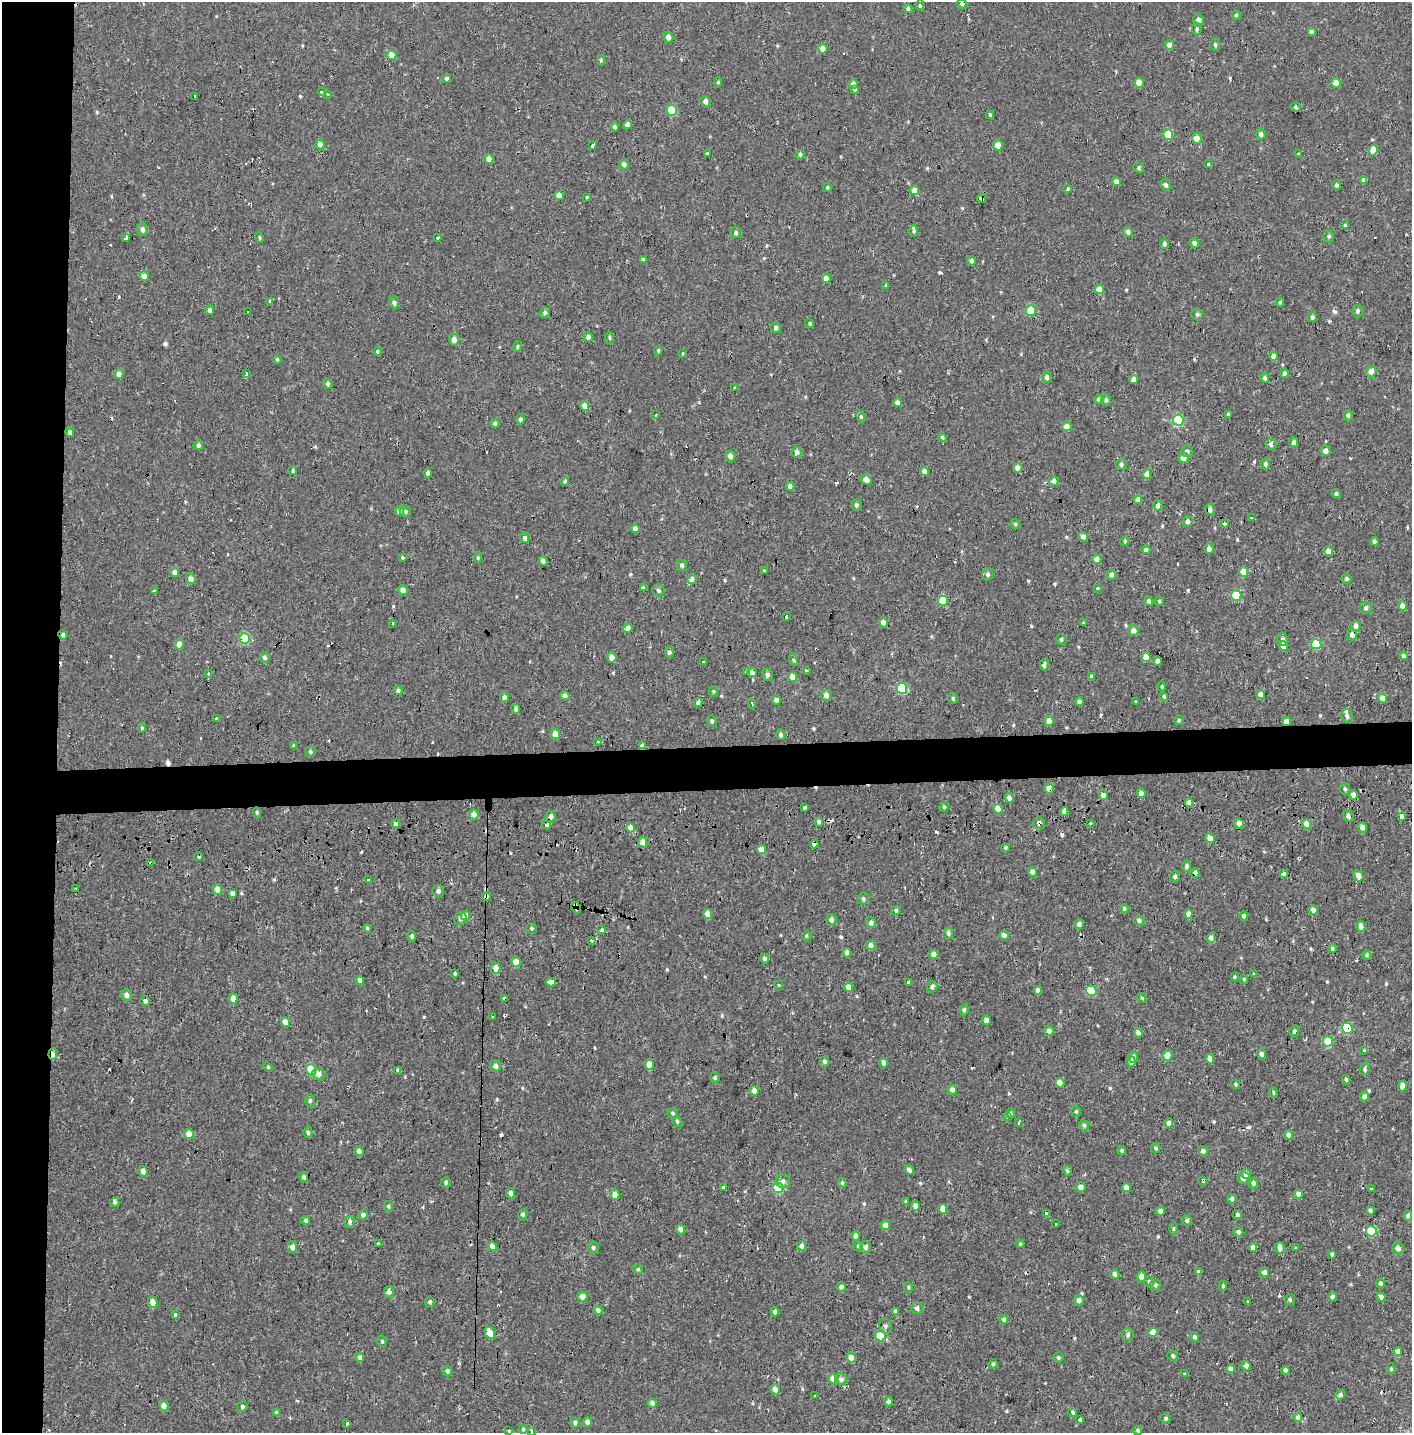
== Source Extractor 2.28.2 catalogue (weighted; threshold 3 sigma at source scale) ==
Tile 4 of 3 x 3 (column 1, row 2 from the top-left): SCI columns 15-1424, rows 1593-3023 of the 4245 x 4554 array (HDU 1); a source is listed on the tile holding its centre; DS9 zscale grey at full resolution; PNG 1414 x 1435 px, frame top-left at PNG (2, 2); each listed source drawn as its Kron ellipse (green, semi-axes under 4 px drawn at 4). Shown black and unused: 7% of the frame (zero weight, under 2 of 3 exposures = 3% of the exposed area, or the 3 px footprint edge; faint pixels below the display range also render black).
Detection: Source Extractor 2.28.2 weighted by HDU 2 'WHT'; one run over the whole footprint, this tile lists its part. Background -2.28e-05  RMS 0.0025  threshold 0.0113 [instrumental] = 3 sigma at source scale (4.5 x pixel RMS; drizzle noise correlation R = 1.50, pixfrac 1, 0.0396/0.0396 arcsec/px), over >= 5 px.
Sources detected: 607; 45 cosmic-ray / hot-pixel residue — neither listed nor drawn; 5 inside a brighter listed object's ellipse — not listed separately; of the other 557, all 500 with FLUX_AUTO >= 0.304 (the completeness limit of this list) listed and drawn (57 fainter detections not listed), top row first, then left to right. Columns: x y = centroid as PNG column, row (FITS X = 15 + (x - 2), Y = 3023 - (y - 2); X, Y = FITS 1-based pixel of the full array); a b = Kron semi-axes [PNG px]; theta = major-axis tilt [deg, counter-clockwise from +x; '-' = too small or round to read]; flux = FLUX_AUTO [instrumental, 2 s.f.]
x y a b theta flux
962 4 5 4 - 0.64
920 6 5 4 - 0.32
908 9 5 4 - 0.62
1236 15 4 4 - 0.34
1198 20 5 5 - 1.1
1197 29 6 4 -83 0.46
1311 32 4 4 - 0.72
668 37 5 5 - 1.5
1215 44 6 5 - 0.43
1169 45 4 4 - 1.9
822 48 5 5 - 1.9
392 55 5 4 - 2.5
601 60 5 4 - 0.38
446 78 5 4 - 0.55
718 82 5 4 - 0.35
1139 83 5 4 - 3.6
1336 83 5 4 - 2.5
853 84 5 4 - 1.4
854 89 4 3 - 2
322 92 4 4 - 1.9
327 94 3 3 - 1.2
195 97 3 3 - 0.91
705 101 5 5 - 1.4
1295 107 5 5 - 0.43
672 110 5 5 - 11
990 115 4 3 - 0.39
628 125 4 4 - 2.1
614 127 5 4 - 0.65
1168 134 5 5 - 11
1261 134 5 5 - 0.76
1197 138 5 5 - 2.5
320 144 5 4 - 1.5
593 145 4 3 - 1.7
998 145 5 4 - 2.2
1373 150 5 4 - 2.9
708 154 3 3 - 8.4
1299 154 4 3 - 0.31
800 155 5 4 - 0.45
489 159 4 4 - 1.9
624 164 5 4 - 0.92
1208 164 3 3 - 0.99
1139 168 6 5 - 0.45
1364 180 4 4 - 1.2
1116 182 4 4 - 1.7
1166 185 6 5 - 0.7
1337 185 5 4 - 0.6
827 187 5 3 - 0.33
1068 188 4 3 - 0.57
914 190 5 4 - 2.4
559 195 4 4 - 2.4
586 197 3 3 - 1.3
982 199 4 3 - 1.3
1345 225 4 3 - 0.31
142 229 6 5 - 1
913 231 5 4 - 0.47
736 232 5 5 - 0.63
1128 232 5 4 - 0.96
1329 236 6 5 - 0.44
259 237 5 3 - 0.31
126 238 4 3 - 6
437 238 4 3 - 1.1
1194 243 5 5 - 0.77
1164 244 5 4 - 0.69
643 260 4 4 - 0.63
971 261 4 4 - 0.76
144 276 5 5 - 1.5
826 278 4 4 - 2.2
885 285 3 3 - 0.74
1099 289 5 4 - 2.2
270 301 4 3 - 2.3
394 302 6 5 - 0.67
1280 302 4 4 - 0.35
210 310 5 4 - 1.2
1031 310 5 5 - 9.8
1357 311 6 5 - 0.57
248 312 3 3 - 0.7
545 313 5 5 - 0.66
1197 314 6 5 - 0.55
1312 317 5 4 - 0.6
810 323 5 4 - 0.35
775 327 5 4 - 0.45
588 337 5 4 - 0.95
609 338 6 3 -81 0.36
454 339 6 5 - 1.3
518 346 5 4 - 0.32
658 350 5 3 - 0.34
377 352 4 4 - 0.38
683 353 3 3 - 0.61
1274 356 4 4 - 1.8
277 359 3 3 - 0.33
1371 371 6 5 - 1.4
1284 373 5 4 - 0.72
119 374 5 4 - 1.8
247 374 3 3 - 6.1
1047 377 5 5 - 0.84
1265 378 5 4 - 0.67
1133 380 4 4 - 1.5
328 384 5 4 - 0.55
734 388 3 3 - 2.1
1099 399 4 4 - 0.87
1106 400 5 5 - 0.6
898 402 4 4 - 1.6
585 406 5 4 - 2.7
1228 414 4 3 - 0.49
656 415 3 2 - 0.44
1348 415 5 4 - 0.54
861 416 6 4 -64 0.4
520 419 5 4 - 0.78
1178 420 5 5 - 21
495 423 5 4 - 0.52
1067 426 5 4 - 2.4
70 432 4 4 - 0.94
942 437 5 4 - 0.54
1294 442 5 4 - 1.1
1271 444 6 5 - 1.5
198 445 5 4 - 0.66
1187 451 6 5 - 0.63
1326 451 5 5 - 1.5
797 452 5 5 - 1.2
730 456 5 5 - 1.3
1183 458 5 5 - 2
1121 464 6 5 - 0.68
1265 464 5 4 - 0.77
1018 468 5 5 - 1.6
293 471 4 4 - 0.36
924 472 4 4 - 2.2
428 473 4 4 - 0.8
1147 474 5 4 - 2.1
866 480 6 4 -33 2
565 481 4 4 - 0.5
1054 481 5 4 - 1.2
790 486 4 4 - 1.2
1336 494 4 4 - 0.6
1138 500 4 4 - 2
856 505 6 5 - 0.54
1158 505 5 4 - 0.84
1210 509 5 5 - 1.2
399 511 4 4 - 1.2
405 511 6 5 - 0.47
1251 517 3 3 - 1.1
1187 521 5 5 - 1.2
1224 523 3 3 - 5.1
1015 524 5 5 - 0.35
635 529 4 4 - 1.1
1083 537 5 4 - 1.7
525 538 5 4 - 0.96
1125 541 5 4 - 0.33
1374 541 4 3 - 0.58
1209 549 5 4 - 0.98
1146 550 4 4 - 1.1
1329 551 5 4 - 1.7
402 557 4 3 - 5
478 558 5 4 - 0.34
1097 559 4 4 - 2.1
543 561 5 4 - 1.4
682 565 6 5 - 0.6
764 570 3 3 - 0.69
1243 572 5 4 - 4.2
175 573 4 4 - 1.6
988 574 6 5 - 0.57
1111 575 5 4 - 1.3
191 579 5 4 - 1.8
692 579 5 4 - 0.81
1347 579 5 5 - 0.54
643 588 4 3 - 1.1
1097 588 3 3 - 0.79
403 590 5 5 - 1.5
154 591 3 3 - 0.57
659 591 6 6 - 0.53
1236 595 5 5 - 12
943 601 5 5 - 10
1149 601 4 4 - 0.58
1159 601 5 4 - 0.34
1402 606 5 4 - 2.5
1366 608 6 6 - 0.77
787 616 3 3 - 46
883 622 5 4 - 1.7
393 623 4 3 - 0.33
1084 623 4 3 - 0.3
1356 626 5 5 - 1.4
628 628 5 4 - 1.2
1133 630 5 5 - 1.6
1352 634 6 5 - 1.2
63 635 5 4 - 0.83
245 638 5 5 - 16
1061 639 5 5 - 0.49
1283 639 6 5 - 0.86
179 644 5 5 - 1.9
1316 644 5 5 - 11
1283 646 5 4 - 2.6
669 652 5 4 - 0.65
1403 656 4 4 - 0.59
264 657 5 5 - 0.76
612 657 5 5 - 1.9
1146 657 5 4 - 4.1
794 660 6 4 -70 0.38
703 661 3 3 - 2
1158 661 4 4 - 2
1044 664 6 4 80 0.97
747 671 4 3 - 6.3
806 671 4 3 - 0.31
752 672 5 4 - 0.96
208 674 3 2 - 1.4
767 675 6 5 - 0.76
1091 676 4 3 - 0.61
793 677 5 4 - 2.9
1162 686 5 4 - 0.31
902 688 5 5 - 14
398 691 4 4 - 0.69
713 691 5 4 - 0.31
1261 694 4 4 - 2.1
826 695 5 5 - 1.4
565 696 5 4 - 0.89
1164 696 4 3 - 0.43
504 697 5 4 - 1.1
953 698 5 4 - 0.39
1382 698 4 4 - 2.7
776 700 4 4 - 1.2
1079 702 4 4 - 0.84
1136 702 3 3 - 0.62
698 703 4 4 - 1.1
752 703 5 3 - 0.38
516 709 5 4 - 0.55
1347 716 7 5 -80 0.66
216 719 3 2 - 0.4
1179 720 5 5 - 0.34
712 721 6 5 - 0.49
1049 721 4 4 - 2.6
1287 721 4 4 - 2.2
142 728 5 4 - 0.37
555 734 5 4 - 3.1
781 735 5 4 - 0.77
598 742 3 3 - 0.37
294 746 4 3 - 0.84
642 746 4 4 - 0.93
310 752 5 5 - 0.43
1049 788 5 5 - 1.5
1345 789 6 5 - 0.52
1141 793 4 4 - 1.9
1103 795 5 4 - 1.1
1353 795 5 4 - 1.5
1009 798 5 4 - 1.5
1189 803 4 4 - 2.1
944 807 5 4 - 0.32
805 808 3 3 - 2
998 809 5 4 - 2.2
257 812 5 4 - 0.32
1064 812 4 4 - 13
474 814 5 4 - 1.4
1348 816 6 5 - 0.82
1402 816 4 4 - 1.9
550 817 6 5 - 1
819 822 5 4 - 0.66
1039 823 6 5 - 0.68
1090 823 3 3 - 0.39
1239 823 5 4 - 1.5
396 824 4 4 - 8.8
1307 824 5 4 - 3.4
547 825 4 3 - 1.6
1362 827 5 4 - 1.1
631 828 4 4 - 3.7
1210 838 5 4 - 1.8
642 842 5 4 - 1.5
814 844 4 3 - 1.7
1005 848 4 4 - 0.39
761 850 4 4 - 1.9
199 856 3 3 - 0.91
151 863 3 3 - 0.46
1187 866 5 4 - 0.53
1033 872 4 4 - 2.3
1195 873 5 4 - 0.94
1283 874 4 4 - 1.6
1358 876 6 5 - 2.1
1175 877 5 5 - 0.5
369 880 3 3 - 1.8
76 888 3 3 - 0.32
217 889 5 4 - 2.1
438 891 6 5 - 0.69
232 893 4 4 - 1.1
486 897 4 4 - 7.7
863 899 6 6 - 0.6
576 908 6 4 -66 4.7
1124 909 5 4 - 0.48
1313 910 5 4 - 1.1
896 911 5 4 - 0.63
707 914 5 4 - 1.8
1188 914 4 4 - 1.1
465 915 5 4 - 2.5
1244 916 4 4 - 0.98
460 919 7 5 54 0.67
831 920 5 5 - 0.82
1139 921 5 5 - 0.68
871 923 5 5 - 1
1079 924 5 5 - 0.93
1361 926 6 4 -76 1.4
367 928 4 4 - 0.35
532 928 5 5 - 0.44
601 930 3 3 - 1.5
948 933 6 5 - 0.64
1004 935 4 4 - 1.2
412 936 5 4 - 0.63
806 936 5 3 - 0.31
1211 938 5 4 - 0.81
592 941 4 3 - 0.48
871 945 5 4 - 1.6
1332 948 4 4 - 0.57
847 953 5 4 - 1.2
934 954 4 4 - 2.1
1367 955 5 4 - 0.37
764 958 5 4 - 0.65
516 962 5 5 - 3.1
496 968 5 5 - 1.7
455 973 4 3 - 1.8
1253 973 3 3 - 1
1234 977 4 4 - 0.35
1244 979 5 4 - 0.31
360 980 5 4 - 1.2
551 982 5 4 - 2.5
909 982 3 3 - 13
778 985 3 3 - 0.71
849 987 4 4 - 2.4
932 987 6 5 - 0.7
1038 990 4 4 - 1
1091 991 5 5 - 9.9
126 995 6 5 - 1
1142 998 5 4 - 0.37
233 999 5 4 - 2.6
505 999 4 3 - 0.99
145 1001 5 4 - 0.84
964 1010 6 4 75 0.43
493 1017 3 3 - 0.73
986 1020 5 4 - 1.2
285 1022 5 4 - 3
1347 1028 5 5 - 14
1049 1031 5 5 - 0.86
1294 1031 6 4 68 0.5
1138 1033 4 4 - 1.4
1328 1041 5 5 - 10
1364 1051 3 3 - 1.3
53 1054 6 4 85 1.6
1261 1054 5 4 - 1
1167 1056 5 5 - 2.1
1133 1057 5 5 - 1
1210 1059 4 4 - 2
824 1062 5 5 - 0.8
1131 1062 5 5 - 1.1
883 1063 5 4 - 1.1
649 1065 5 4 - 2.5
495 1066 6 5 - 0.97
268 1067 5 4 - 0.32
1365 1069 6 5 - 0.5
311 1070 5 5 - 9.6
398 1070 3 3 - 5.4
318 1074 6 6 - 1.4
715 1078 5 5 - 0.48
1346 1080 5 4 - 0.53
1060 1083 5 4 - 2.6
1235 1084 5 4 - 0.38
1403 1086 5 4 - 1.7
952 1090 5 4 - 1
754 1091 5 4 - 2
1273 1092 5 3 - 0.31
1364 1097 5 4 - 0.87
310 1100 6 5 - 0.47
1076 1111 5 4 - 0.37
672 1113 6 5 - 0.42
1011 1114 4 3 - 0.45
1008 1117 3 3 - 0.99
677 1121 6 4 -80 0.47
1019 1123 3 3 - 0.7
1169 1123 4 4 - 1.3
1084 1125 5 5 - 0.62
308 1132 5 4 - 0.41
189 1134 5 5 - 2.5
1288 1135 5 4 - 1
1156 1148 4 4 - 0.45
1122 1150 4 4 - 0.47
359 1151 5 4 - 1.1
1203 1151 5 4 - 0.8
909 1170 5 4 - 0.76
143 1171 5 4 - 1.5
1067 1171 5 4 - 0.45
1246 1174 5 4 - 1.5
304 1177 5 4 - 0.56
1244 1178 6 5 - 1.4
1203 1180 3 3 - 1.1
783 1181 7 6 - 0.72
446 1182 5 4 - 0.56
842 1183 5 4 - 0.39
1253 1183 5 5 - 0.69
723 1187 3 3 - 0.5
1080 1187 5 4 - 1.3
778 1188 5 5 - 16
1126 1188 4 4 - 2
1371 1189 3 3 - 0.6
511 1193 5 4 - 1.2
1298 1194 4 4 - 1.3
615 1195 5 4 - 2.2
1232 1199 5 5 - 0.74
906 1201 4 4 - 0.35
115 1202 5 4 - 0.88
388 1206 5 4 - 0.41
915 1206 4 4 - 2
943 1209 5 4 - 2
1370 1210 4 3 - 0.6
1160 1211 4 4 - 1.2
1047 1213 3 3 - 1.1
523 1214 5 4 - 0.47
363 1215 5 4 - 0.89
1237 1215 5 4 - 0.61
1408 1216 5 4 - 0.73
306 1220 5 4 - 0.56
1187 1221 5 5 - 0.61
350 1222 6 5 - 0.68
1056 1224 3 3 - 0.45
885 1225 5 5 - 1.3
680 1229 5 4 - 1.2
1173 1229 6 3 89 0.33
1371 1231 5 5 - 12
1238 1232 5 5 - 0.68
856 1236 5 4 - 1.1
378 1243 3 3 - 0.37
1020 1244 4 4 - 0.38
493 1246 5 4 - 2.2
801 1246 5 4 - 1
858 1246 4 4 - 0.34
292 1247 6 5 - 1.3
865 1247 6 5 - 0.98
1253 1247 4 4 - 1.5
593 1248 6 5 - 0.5
1280 1248 5 5 - 1.8
1296 1248 4 4 - 0.32
1398 1249 6 6 - 1.2
1332 1254 4 3 - 0.44
638 1269 5 5 - 0.36
1199 1272 4 4 - 0.66
1264 1272 5 4 - 1.1
1115 1274 5 4 - 1
1141 1276 5 4 - 2.1
1149 1281 5 5 - 0.74
1380 1283 5 4 - 0.67
1155 1285 6 5 - 0.55
1223 1286 5 3 - 0.45
841 1287 4 4 - 1
908 1287 5 4 - 0.31
389 1292 5 5 - 1.1
582 1297 5 5 - 2.2
1332 1297 5 4 - 0.64
1381 1297 4 4 - 1.1
1079 1300 5 5 - 1.4
1290 1300 6 4 -62 0.42
1248 1301 3 3 - 0.48
152 1302 6 5 - 1.8
430 1302 5 4 - 0.56
917 1308 6 5 - 0.84
598 1310 5 4 - 0.92
895 1311 4 3 - 9.9
775 1312 4 4 - 0.53
175 1315 3 3 - 2.7
1004 1320 4 4 - 0.99
885 1326 8 6 -79 0.72
1153 1332 4 4 - 3.4
490 1333 6 5 - 3.2
1128 1335 6 6 - 0.56
880 1336 5 5 - 6.9
1195 1337 5 4 - 0.57
382 1341 6 4 -75 0.43
1398 1351 4 4 - 1.4
1172 1356 5 4 - 0.55
360 1357 4 4 - 1.1
851 1357 5 4 - 2.4
1058 1358 5 5 - 0.47
993 1364 5 4 - 0.54
1246 1366 5 4 - 1.5
1231 1369 4 4 - 1.4
1391 1369 5 4 - 0.33
1285 1370 4 3 - 0.94
447 1371 5 4 - 0.63
1185 1373 3 2 - 0.38
833 1379 5 5 - 2.6
841 1379 6 5 - 1
775 1389 5 5 - 1.4
1341 1395 5 4 - 0.53
815 1396 4 3 - 1.8
889 1401 5 4 - 0.75
652 1403 5 5 - 0.93
164 1406 5 4 - 2.4
242 1407 6 5 - 0.53
1073 1412 5 4 - 0.55
277 1413 4 4 - 1.2
1298 1417 5 4 - 0.77
1165 1418 5 5 - 0.52
1080 1419 3 3 - 3.3
587 1422 5 4 - 1.4
575 1423 5 4 - 0.65
347 1424 3 3 - 0.58
523 1429 4 3 - 0.42
1138 1430 4 4 - 0.4
509 1431 3 3 - 0.71
532 1431 4 3 - 0.95
Overlapping masked pixels (flux is a lower limit): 24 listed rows (the first 20) at x y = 982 199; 1271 444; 1083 537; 63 635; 245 638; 747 671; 752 672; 1287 721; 642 746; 1049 788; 1064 812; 550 817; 1039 823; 396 824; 547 825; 814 844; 151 863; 1195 873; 486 897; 576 908
Isophote crosses this tile's border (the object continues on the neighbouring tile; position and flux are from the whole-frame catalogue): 1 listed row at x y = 532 1431